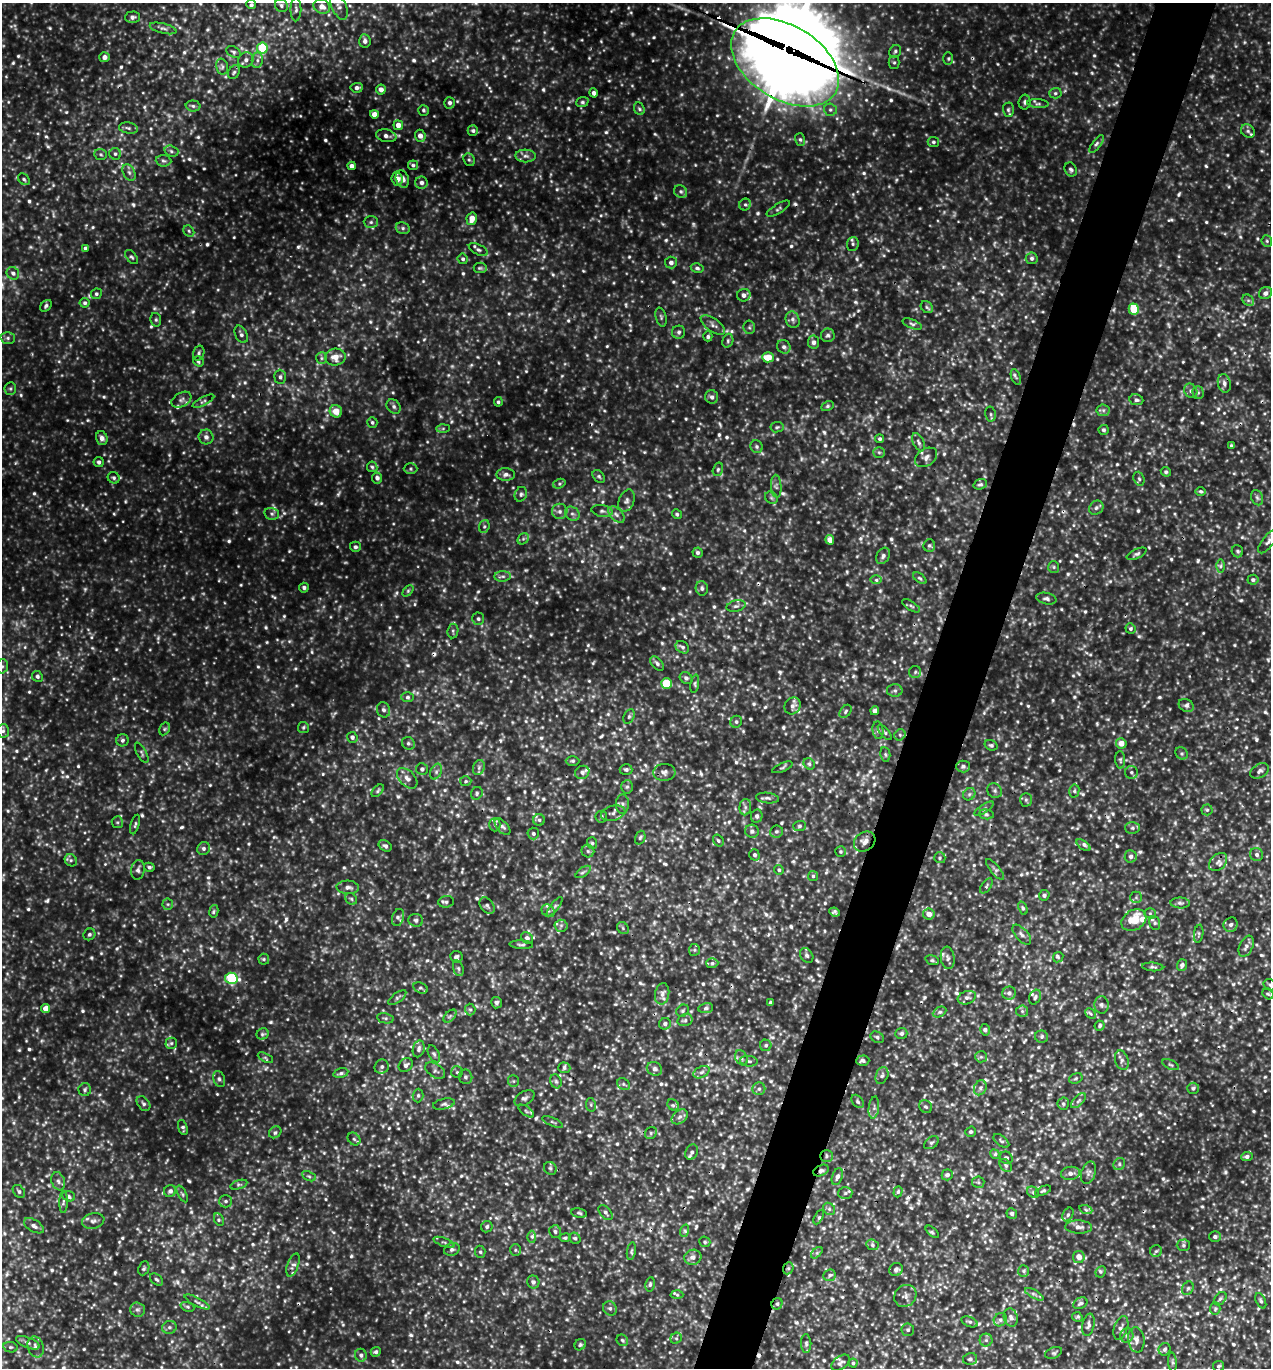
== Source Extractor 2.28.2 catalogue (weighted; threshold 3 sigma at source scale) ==
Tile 10 of 4 x 4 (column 2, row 3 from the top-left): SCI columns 1564-2832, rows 1395-2760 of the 5508 x 5496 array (HDU 1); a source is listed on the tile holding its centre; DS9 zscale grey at full resolution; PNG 1273 x 1370 px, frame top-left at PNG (2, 3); each listed source drawn as its Kron ellipse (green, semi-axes under 4 px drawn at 4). Shown black and unused: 5% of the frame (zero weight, under 3 of 5 exposures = <1% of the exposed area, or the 3 px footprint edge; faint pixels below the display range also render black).
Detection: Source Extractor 2.28.2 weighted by HDU 2 'WHT'; one run over the whole footprint, this tile lists its part. Background 0.201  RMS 0.047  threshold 0.212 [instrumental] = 3 sigma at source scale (4.5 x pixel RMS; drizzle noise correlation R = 1.50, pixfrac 1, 0.05/0.05 arcsec/px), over >= 5 px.
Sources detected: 1346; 39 too faint to see at this stretch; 8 cosmic-ray / hot-pixel residue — neither listed nor drawn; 19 inside a brighter listed object's ellipse — not listed separately; of the other 1280, all 500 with FLUX_AUTO >= 8.49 (the completeness limit of this list) listed and drawn (780 fainter detections not listed), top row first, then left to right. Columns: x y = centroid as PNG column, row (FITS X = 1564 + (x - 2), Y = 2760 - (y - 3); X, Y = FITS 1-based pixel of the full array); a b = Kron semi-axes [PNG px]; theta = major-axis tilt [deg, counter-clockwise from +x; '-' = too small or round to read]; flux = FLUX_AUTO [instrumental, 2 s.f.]
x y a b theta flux
251 5 5 4 - 9.8
281 5 7 6 - 12
322 7 8 7 - 33
339 7 14 7 -66 25
296 9 12 5 89 15
132 17 7 5 2 15
163 28 14 5 -14 17
365 41 7 5 -84 16
262 48 5 5 - 210
895 51 7 5 55 11
233 52 7 5 -27 10
104 57 5 5 - 27
948 59 6 5 - 8.6
246 60 8 7 - 21
257 60 8 5 83 16
785 62 59 37 -31 16000
894 62 6 5 - 8.8
222 67 8 6 -76 13
234 72 7 5 60 10
357 88 6 5 - 17
381 90 5 5 - 28
594 93 5 4 - 16
1055 93 6 5 - 10
582 102 6 5 - 9.7
1025 102 7 6 - 11
450 103 6 5 - 13
1038 104 11 4 -4 13
193 106 7 5 -2 11
639 109 6 5 - 9.6
423 110 5 5 - 9.3
830 110 6 6 - 11
1008 110 7 5 -89 10
374 114 4 4 - 47
398 125 5 5 - 37
128 128 9 5 -9 15
473 131 5 5 - 12
1248 131 7 6 - 12
386 136 10 6 -12 19
420 136 6 5 - 32
800 139 6 5 - 9.1
933 142 5 5 - 10
1097 144 10 4 54 14
171 151 7 5 -18 11
101 154 6 5 - 8.5
115 154 6 6 - 10
526 156 10 6 -1 19
469 160 7 5 -66 9.1
163 161 8 5 -4 12
413 165 5 5 - 10
351 166 4 4 - 24
1071 170 7 6 - 12
129 172 9 5 -63 15
24 179 7 5 -45 9
397 179 6 5 - 47
402 179 9 6 -71 30
421 183 6 6 - 20
681 192 7 6 - 11
745 205 6 5 - 8.7
778 209 13 4 31 11
472 219 6 5 - 56
371 222 7 6 - 12
403 228 7 5 -22 12
189 231 6 5 - 8.5
1267 241 6 5 - 9.1
853 244 7 6 - 11
85 248 4 4 - 10
478 250 10 5 -26 15
132 257 8 5 -50 9.7
1032 258 6 6 - 12
463 259 5 5 - 10
671 263 6 6 - 19
480 268 6 5 - 8.5
697 268 6 5 - 12
13 273 6 6 - 15
1266 293 7 6 - 20
96 294 5 5 - 9.6
744 295 7 6 - 25
1248 300 6 5 - 11
85 303 5 5 - 11
46 306 7 5 42 9.8
927 307 7 5 -45 10
1134 309 5 5 - 170
661 317 9 5 -75 10
156 320 7 5 -76 9.6
793 320 8 6 -67 17
912 324 10 4 -21 12
713 325 14 6 -35 24
749 327 7 6 - 9.9
679 332 6 6 - 12
241 334 9 6 -63 14
828 335 7 7 - 13
708 336 5 4 - 10
8 338 7 6 - 12
728 341 7 5 72 11
813 342 6 5 - 17
784 347 7 6 - 15
199 353 7 5 74 12
335 357 10 8 7 51
768 357 6 5 - 79
322 358 6 5 - 11
198 361 6 4 -35 10
280 377 7 5 -88 13
1016 377 8 4 -70 9.9
1224 383 9 6 -78 19
10 389 6 5 - 9.4
1191 391 7 6 - 16
1198 393 6 5 - 9.3
712 397 7 6 - 17
181 400 11 7 30 18
1136 400 7 5 -9 13
203 401 12 3 27 12
498 402 4 4 - 8.5
394 406 8 6 -47 14
827 406 6 4 27 8.7
1103 410 6 6 - 13
336 411 6 6 - 59
991 414 7 5 -78 10
372 422 5 5 - 10
777 427 6 5 - 9.5
443 428 6 4 1 8.6
1104 430 5 5 - 9.9
206 437 7 7 - 20
102 438 7 6 - 25
880 439 4 4 - 9.4
918 442 10 5 -65 15
1231 446 4 4 - 8.5
757 447 6 6 - 11
879 452 6 5 - 9
926 457 12 8 33 25
99 462 5 5 - 12
372 467 5 5 - 9.1
411 469 7 5 0 9.4
718 469 7 5 73 8.8
1166 472 5 4 - 10
506 474 9 6 0 20
599 476 7 5 -49 9.6
114 478 6 5 - 11
377 478 5 5 - 17
1139 479 7 5 -71 11
559 484 6 4 19 8.5
980 484 7 5 19 11
776 486 11 5 -87 14
1201 491 5 4 - 9.6
521 494 7 6 - 13
771 498 7 5 -45 8.9
1257 498 8 6 -68 13
626 501 12 7 68 21
1096 508 7 6 - 14
560 511 8 7 - 23
602 511 11 5 -9 17
272 514 7 6 - 13
572 514 8 6 -39 17
677 514 5 4 - 8.6
616 515 10 6 -45 19
484 526 6 5 - 9.4
523 539 6 5 - 9.3
830 540 5 4 - 45
1268 542 14 5 52 18
929 546 6 6 - 9.3
355 547 5 5 - 12
1237 551 6 5 - 9.3
697 553 5 5 - 10
1137 554 11 4 25 12
883 556 9 6 58 17
1220 566 6 4 89 11
1054 567 6 5 - 8.5
503 576 8 5 5 14
920 578 8 4 -37 8.7
876 580 6 4 0 9.1
1253 580 5 5 - 12
304 588 5 5 - 13
702 588 7 6 - 13
408 591 6 4 46 8.6
1046 599 10 5 -12 16
736 606 9 5 14 14
911 606 10 4 -33 11
478 619 6 6 - 12
1130 628 5 5 - 9.3
453 631 7 5 83 9.5
682 647 7 5 -35 14
657 663 8 5 -49 13
2 666 7 5 73 13
915 672 6 6 - 10
37 676 6 5 - 9.8
686 678 7 5 -36 13
666 683 5 5 - 140
695 684 9 4 81 9.1
895 691 8 6 0 14
407 697 6 5 - 11
1186 705 8 6 -29 15
793 706 9 7 54 24
383 710 7 6 - 15
845 711 7 5 53 8.8
875 711 4 4 - 21
629 716 8 5 64 9.7
736 722 6 5 - 10
303 727 5 5 - 9.6
165 729 7 5 61 8.7
878 730 9 5 -83 15
3 731 7 5 86 12
885 732 9 4 -50 9.7
900 735 6 5 - 9.3
352 737 5 5 - 16
122 740 6 6 - 11
408 743 7 6 - 10
1121 743 5 5 - 46
991 745 7 5 -18 9.9
142 753 11 4 -62 11
1182 753 7 5 -44 9.3
885 754 7 5 -82 9.1
1120 760 8 5 -89 9
572 761 7 4 0 9.1
809 764 6 5 - 11
963 766 7 6 - 11
782 767 11 4 23 9.5
479 768 7 5 71 13
422 769 6 6 - 14
626 769 6 5 - 10
1260 771 10 6 29 18
436 772 8 5 64 14
582 772 7 6 - 17
664 772 11 8 4 23
1131 772 6 6 - 12
407 778 12 7 -46 27
466 781 6 5 - 8.8
627 787 7 6 - 10
378 791 7 4 47 9
995 791 8 7 - 12
1074 791 7 5 78 8.8
477 793 6 5 - 9.5
969 794 7 5 45 11
767 798 11 5 -7 15
1026 800 7 5 -89 9.6
622 804 10 6 89 15
745 807 8 5 84 14
984 809 11 4 33 10
1207 810 5 5 - 8.7
613 813 12 7 15 21
986 814 7 5 -6 9.5
757 816 7 5 77 13
601 817 6 5 - 11
539 820 6 5 - 11
117 822 6 5 - 8.6
135 824 10 3 74 9.3
495 825 6 5 - 12
799 826 6 5 - 10
502 827 10 5 -48 14
1132 828 7 6 - 12
752 831 7 6 - 17
776 831 6 6 - 11
533 834 6 5 - 12
640 838 7 5 70 9.8
718 840 6 5 - 10
865 842 11 9 37 34
592 843 6 5 - 8.7
1083 845 8 4 -37 14
385 846 7 5 -34 14
204 848 7 6 - 14
588 851 6 6 - 11
841 852 5 5 - 8.8
1257 854 7 6 - 15
754 855 5 5 - 13
1131 856 6 6 - 19
940 858 6 5 - 9.3
71 860 6 5 - 12
1218 862 10 7 45 22
149 867 5 4 - 9.7
995 869 13 4 -51 13
138 870 10 7 81 17
779 870 5 4 - 9.2
583 872 9 4 36 11
813 876 5 5 - 8.9
986 886 8 4 55 11
348 887 11 6 -3 22
1044 895 5 5 - 14
1136 897 6 5 - 9.1
351 899 6 5 - 9.3
446 902 8 5 6 12
1180 903 10 5 -1 15
168 904 6 5 - 9
487 906 9 6 -50 15
555 907 12 4 53 12
1023 908 7 4 -68 9.2
214 911 6 4 80 9.1
548 911 7 5 -42 14
835 912 5 4 - 11
1150 913 5 5 - 9
929 914 6 5 - 38
398 918 9 6 73 14
416 920 7 6 - 14
1134 920 13 10 32 120
1155 923 7 5 -73 11
1231 925 7 6 - 19
561 926 6 6 - 11
623 928 6 5 - 8.7
89 934 6 5 - 11
1199 934 9 4 81 8.8
1022 935 12 6 -48 19
527 938 6 5 - 12
521 945 12 4 -4 11
1246 946 11 6 65 21
694 950 6 5 - 9
807 955 8 6 -55 13
456 957 6 6 - 12
1058 957 5 5 - 8.6
948 958 11 7 -82 21
264 959 5 5 - 8.6
932 960 7 4 -17 8.9
712 963 6 5 - 9.4
1182 965 6 5 - 17
1153 967 10 4 -4 11
458 968 8 5 -71 9.4
231 978 6 5 - 310
1270 985 7 5 -28 9.8
420 988 8 5 -25 9.6
1009 993 7 6 - 18
662 994 10 7 79 25
1268 994 6 5 - 8.7
1035 997 8 5 64 13
397 998 10 5 36 11
967 998 9 6 19 18
496 1003 5 5 - 14
771 1003 4 3 - 12
1101 1005 8 7 - 14
45 1008 4 4 - 42
706 1008 7 5 11 11
470 1009 6 5 - 8.8
683 1011 7 5 39 8.6
1022 1011 6 6 - 12
940 1012 7 5 26 11
1091 1014 6 4 -45 8.7
450 1016 8 4 45 11
385 1018 8 5 -10 11
685 1020 8 6 14 13
665 1024 6 5 - 13
1100 1026 5 5 - 10
985 1030 6 5 - 13
901 1033 6 5 - 12
263 1034 6 5 - 11
877 1037 7 5 -29 10
1041 1037 7 6 - 12
171 1043 5 5 - 8.8
766 1045 6 5 - 8.7
419 1049 8 6 75 15
434 1054 9 5 -63 11
981 1057 6 5 - 9.1
265 1058 8 4 -27 8.7
741 1058 8 6 -63 13
1122 1060 10 6 -73 17
749 1061 9 5 -7 11
863 1061 6 5 - 14
406 1065 8 6 43 17
1171 1065 9 4 -24 8.6
382 1067 7 6 - 15
564 1068 6 5 - 11
654 1069 8 6 -26 19
435 1071 11 6 -33 16
457 1072 6 6 - 8.7
701 1072 8 5 27 14
341 1073 7 4 13 11
882 1075 9 6 69 13
465 1077 7 7 - 14
1076 1078 7 5 19 8.8
219 1079 8 5 -68 13
513 1081 6 5 - 8.7
556 1081 7 5 -68 12
623 1084 7 5 -37 9.7
980 1088 8 6 65 15
1193 1088 6 5 - 10
759 1089 6 6 - 13
85 1090 6 6 - 12
418 1095 7 5 88 10
525 1098 11 6 30 17
858 1101 7 5 -51 10
1078 1101 9 4 45 12
143 1104 8 6 -52 14
444 1104 11 5 13 15
1063 1104 6 5 - 9.6
591 1105 7 5 -80 8.6
673 1105 6 5 - 10
926 1107 7 6 - 10
874 1108 11 5 83 16
526 1111 9 4 -36 11
680 1117 9 6 40 18
553 1122 11 3 -23 8.7
183 1128 8 4 -72 10
275 1132 7 5 39 9.9
971 1132 5 5 - 11
651 1133 6 5 - 9.7
354 1139 7 5 -45 10
1001 1141 9 5 -38 11
931 1143 8 5 36 11
692 1152 8 6 64 15
995 1154 5 4 - 11
827 1156 6 6 - 13
1247 1157 6 4 1 15
1006 1158 7 6 - 13
1119 1164 6 5 - 10
1006 1165 7 5 -51 10
550 1168 7 6 - 9.3
821 1170 8 5 26 15
1070 1173 9 6 7 24
1088 1173 11 7 73 18
947 1175 5 5 - 16
309 1176 7 4 -27 9.7
837 1177 9 5 71 19
58 1181 9 6 -69 17
978 1182 6 5 - 9.5
239 1185 9 4 18 9.6
19 1191 7 5 -49 12
170 1191 6 6 - 16
1043 1191 9 4 23 9.4
898 1192 5 4 - 8.7
1033 1192 6 5 - 9.6
845 1193 7 6 - 12
182 1194 9 4 -63 9
69 1196 6 5 - 11
226 1201 6 6 - 12
63 1202 11 4 89 11
829 1209 6 5 - 11
1086 1210 6 4 -19 8.7
579 1213 8 4 -10 9.3
606 1213 9 5 -49 14
1012 1213 5 5 - 13
1068 1215 7 5 63 11
819 1217 8 3 62 9.2
219 1220 6 4 -63 9.5
93 1221 11 7 12 20
34 1226 11 6 -31 19
487 1227 6 5 - 12
1079 1227 13 6 -3 25
684 1231 6 4 71 9.7
555 1232 6 6 - 14
932 1232 8 4 -44 8.7
532 1237 6 4 -89 13
1215 1237 6 5 - 12
565 1238 6 4 10 8.8
575 1238 6 5 - 9
444 1242 11 3 -20 10
705 1242 5 5 - 8.5
872 1245 6 5 - 9.9
1183 1245 6 5 - 10
452 1249 8 6 20 14
515 1250 6 5 - 9.9
631 1251 9 4 81 9.5
1156 1251 6 5 - 8.8
480 1252 6 5 - 9.1
817 1253 7 4 45 8.6
693 1257 8 7 - 24
1079 1257 6 5 - 44
293 1265 12 5 70 21
144 1268 7 5 67 9
788 1268 6 5 - 9.1
896 1270 7 6 - 20
1023 1271 6 5 - 10
1101 1272 6 5 - 9.4
830 1275 6 5 - 12
156 1280 7 5 -39 9.9
533 1282 6 6 - 16
650 1284 7 4 82 11
1188 1288 7 5 61 10
1034 1294 10 3 -29 11
677 1295 6 4 -2 8.7
905 1296 12 10 46 25
1220 1299 7 5 49 9.9
1261 1301 8 4 -65 9.5
197 1302 14 4 -27 13
1080 1303 7 5 27 10
777 1304 6 5 - 12
187 1307 7 4 -20 9.5
610 1308 7 6 - 13
137 1309 7 7 - 14
1215 1309 6 5 - 10
1077 1317 5 4 - 8.7
1011 1318 9 7 -74 21
1000 1320 7 6 - 14
969 1322 8 5 -23 12
1088 1325 11 6 78 17
169 1327 7 6 - 13
1121 1328 12 6 71 19
908 1330 6 6 - 11
1127 1335 7 6 - 15
676 1338 6 5 - 9.3
622 1340 6 5 - 9.4
986 1340 6 6 - 11
1136 1340 13 8 -82 28
28 1343 12 5 -22 18
806 1344 9 5 -89 11
580 1345 6 5 - 8.6
10 1347 7 5 -13 9.6
36 1347 11 8 -71 26
1165 1349 6 6 - 11
376 1352 5 4 - 10
1053 1353 9 5 21 10
361 1355 6 6 - 15
970 1359 7 6 - 11
1172 1362 10 4 -85 9.5
841 1363 10 6 36 15
853 1363 4 4 - 9.5
1218 1366 5 5 - 9.6
Overlapping masked pixels (flux is a lower limit): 7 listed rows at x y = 785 62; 664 772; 865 842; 827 1156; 821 1170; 788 1268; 777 1304
Isophote crosses this tile's border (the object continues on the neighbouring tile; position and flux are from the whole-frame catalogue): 4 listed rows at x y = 339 7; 785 62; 2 666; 1270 985
Unlisted compact peaks at least as high as the median listed source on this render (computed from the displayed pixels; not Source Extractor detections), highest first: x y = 758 213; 286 919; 133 205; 825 445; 291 98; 267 642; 90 296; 509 137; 593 663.